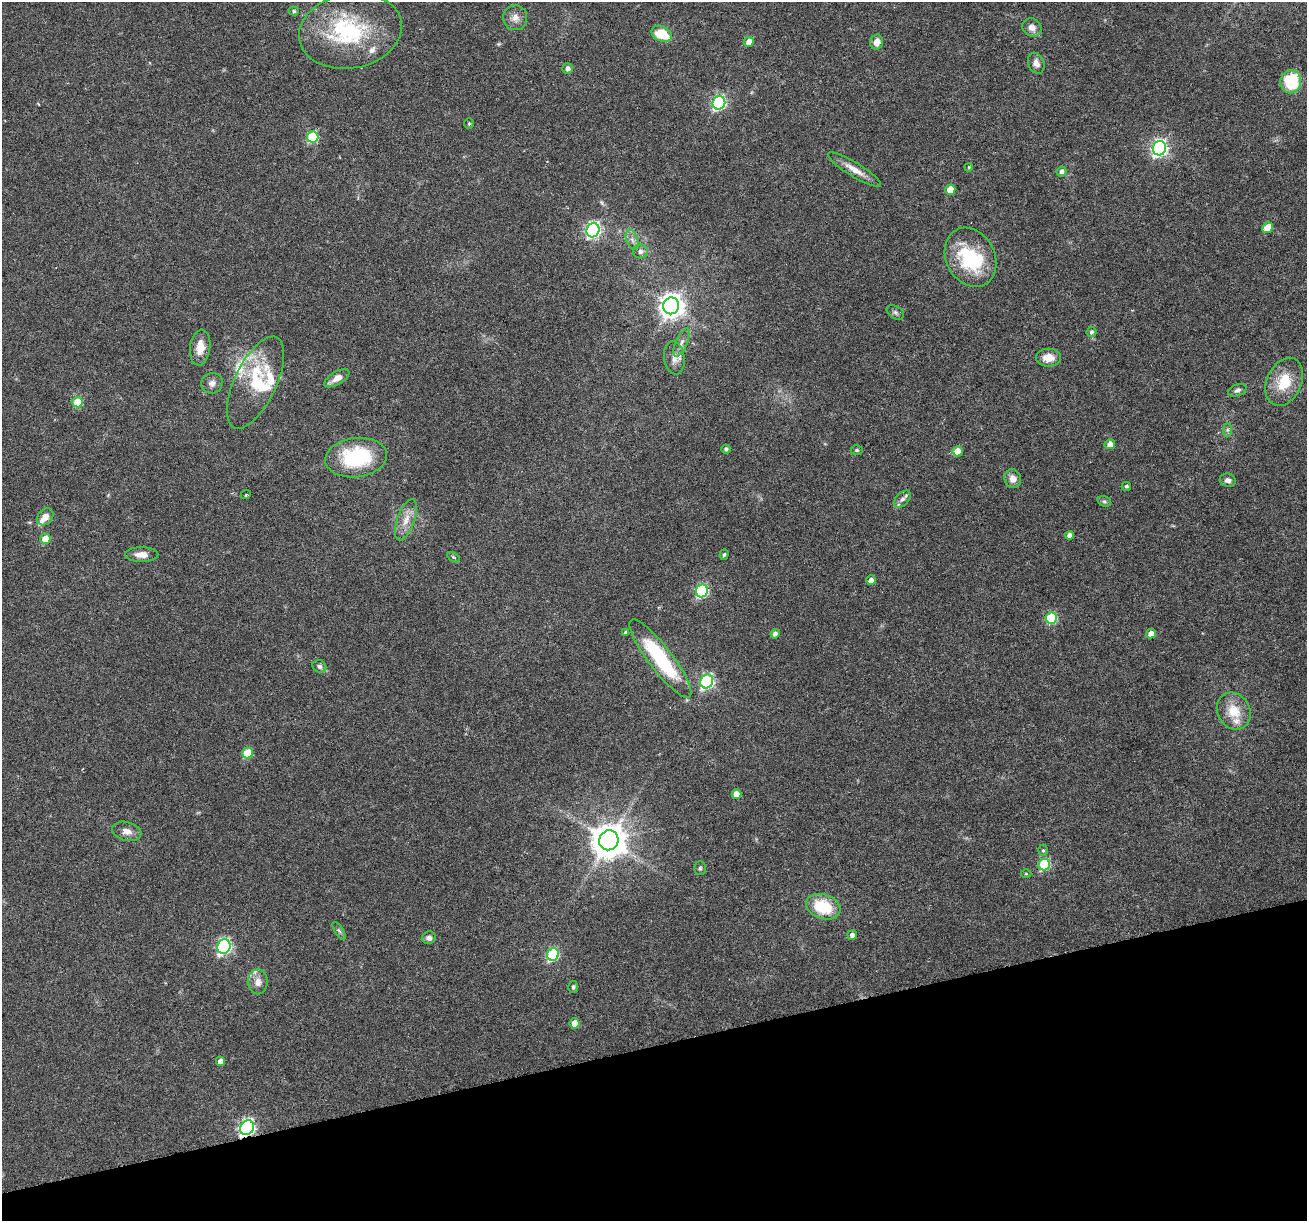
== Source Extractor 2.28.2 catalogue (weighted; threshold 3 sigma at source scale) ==
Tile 14 of 4 x 4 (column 2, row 4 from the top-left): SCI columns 1306-2610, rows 104-1322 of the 5220 x 5030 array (HDU 1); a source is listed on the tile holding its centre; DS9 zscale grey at full resolution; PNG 1309 x 1223 px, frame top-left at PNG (2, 2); each listed source drawn as its Kron ellipse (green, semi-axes under 4 px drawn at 4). Shown black and unused: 14% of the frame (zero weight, under 3 of 6 exposures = <1% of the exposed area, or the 3 px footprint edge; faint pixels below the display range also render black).
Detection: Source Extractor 2.28.2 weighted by HDU 2 'WHT'; one run over the whole footprint, this tile lists its part. Background 0.0385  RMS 0.0026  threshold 0.0106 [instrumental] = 3 sigma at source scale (4.09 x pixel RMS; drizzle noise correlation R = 1.36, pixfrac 0.8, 0.0396/0.0396 arcsec/px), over >= 5 px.
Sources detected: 96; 12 inside a brighter listed object's ellipse — not listed separately; the other 84 listed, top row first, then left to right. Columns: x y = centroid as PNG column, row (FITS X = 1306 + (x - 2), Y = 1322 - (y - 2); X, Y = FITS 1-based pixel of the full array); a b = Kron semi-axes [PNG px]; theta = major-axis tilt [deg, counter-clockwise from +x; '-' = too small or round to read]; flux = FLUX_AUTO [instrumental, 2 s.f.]
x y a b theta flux
294 11 5 4 - 0.47
515 18 12 12 - 1.9
1032 27 10 8 -31 1.8
350 31 52 37 11 24
662 34 11 7 -25 7.7
749 42 5 5 - 2.4
877 42 7 6 - 2.2
1036 63 11 8 -68 1.5
567 68 5 5 - 0.98
1291 82 11 10 - 13
719 103 7 6 - 42
469 123 5 4 - 0.32
313 137 5 5 - 17
1159 148 7 6 - 70
969 167 4 3 - 0.22
855 170 31 7 -31 2.9
1061 171 5 4 - 0.92
950 190 5 5 - 4.3
1268 228 5 5 - 5.1
593 230 7 6 - 59
632 240 10 6 -69 1.1
641 251 7 7 - 0.94
971 257 31 24 -62 17
671 306 8 8 - 210
895 312 9 6 -30 0.64
1091 332 5 5 - 0.57
681 343 15 5 66 1.3
200 348 18 10 83 3.5
674 358 17 10 -83 2.1
1049 358 12 9 1 3.2
337 378 14 6 30 2
1284 382 25 17 66 7.7
212 383 11 10 - 1.4
255 383 50 21 64 12
1237 390 9 6 22 0.81
78 402 5 5 - 7.5
1227 430 7 4 90 0.48
1110 444 5 5 - 2.1
726 449 4 4 - 0.64
857 450 6 4 1 0.41
958 451 5 5 - 3.8
356 458 31 19 7 19
1013 479 9 8 - 1.9
1228 480 8 6 -14 0.95
1126 486 4 4 - 0.46
246 494 5 3 - 0.24
902 499 10 6 47 0.9
1104 501 7 5 -16 0.49
45 517 9 7 50 1.9
406 520 21 8 70 2.9
1069 535 4 4 - 1.5
45 539 5 5 - 4.1
142 555 17 7 0 2.3
724 555 5 4 - 0.43
454 557 7 3 -32 0.32
871 580 5 4 - 1.4
702 591 6 6 - 28
1051 618 6 5 - 19
626 633 4 3 - 0.53
1151 633 5 4 - 1.8
775 634 5 4 - 0.88
660 659 48 12 -53 22
319 666 7 6 - 0.71
707 681 7 6 - 44
1234 711 19 16 -60 5.7
248 753 5 5 - 8
736 794 5 4 - 2.5
127 831 15 9 -13 1.8
609 840 10 9 - 570
1043 850 5 5 - 0.37
1044 864 6 5 - 18
700 868 7 5 89 0.46
1026 874 5 3 - 0.23
823 907 18 12 -19 9.7
339 931 10 4 -56 0.54
852 935 5 4 - 1.1
429 938 7 6 - 1
224 946 7 6 - 50
553 954 6 5 - 23
258 982 12 9 -89 2
573 987 6 5 - 0.51
574 1023 5 5 - 3.5
220 1061 4 4 - 1.7
247 1128 8 6 56 62
Overlapping masked pixels (flux is a lower limit): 1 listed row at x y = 247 1128